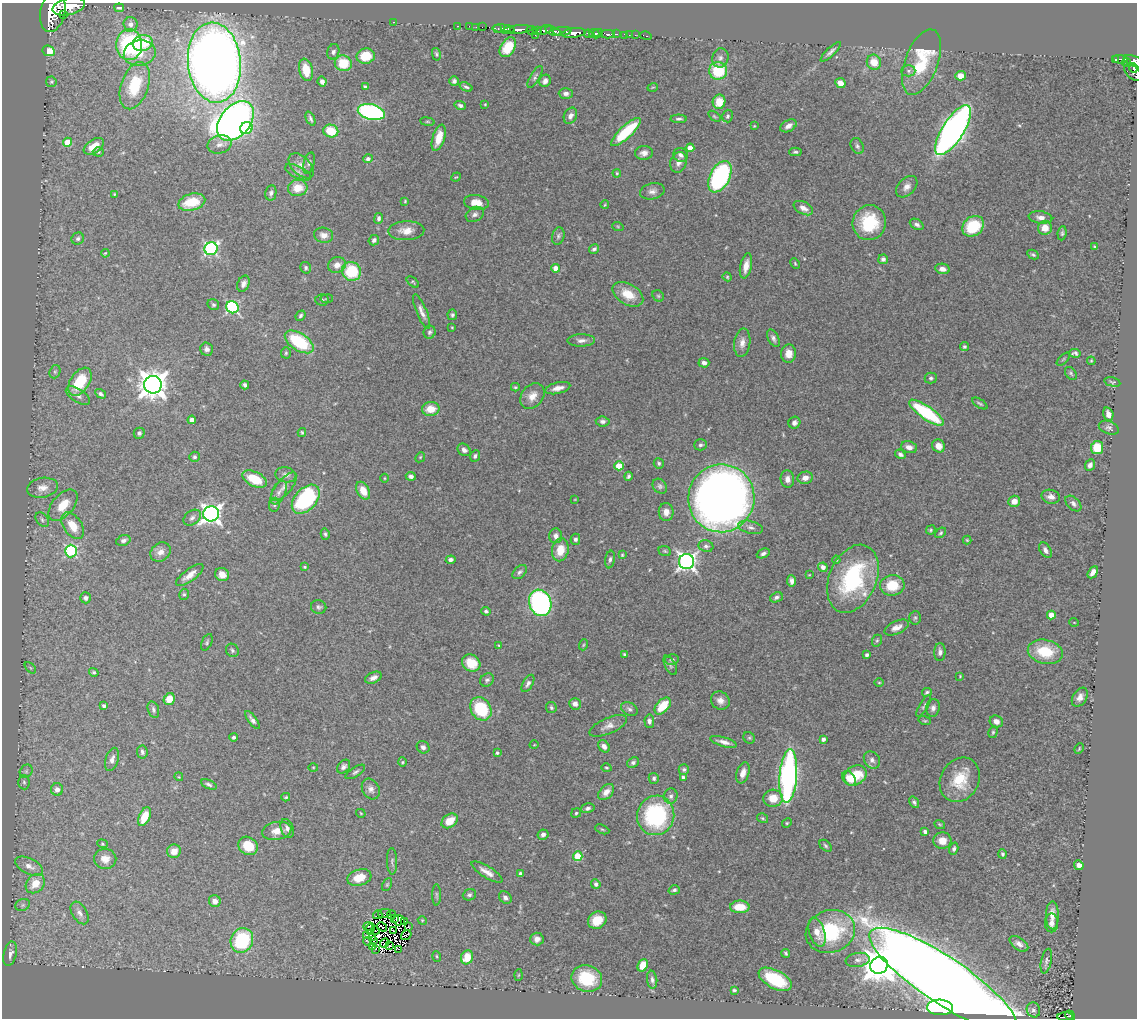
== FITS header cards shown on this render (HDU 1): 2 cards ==
NAXIS1  =                 1135
NAXIS2  =                 1016

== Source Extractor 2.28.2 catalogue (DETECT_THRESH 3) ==
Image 1135 x 1016 px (HDU 1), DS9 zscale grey, 1 PNG px = 1 image px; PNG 1139 x 1020 px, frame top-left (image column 1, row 1016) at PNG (2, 3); each listed source drawn as its Kron ellipse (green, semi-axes under 4 px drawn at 4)
Background 0.493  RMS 0.024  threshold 0.0734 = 3 sigma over >= 5 px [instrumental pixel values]
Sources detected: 438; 12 with non-positive FLUX_AUTO (blend fragments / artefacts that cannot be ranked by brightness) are neither listed nor drawn; the other 426 listed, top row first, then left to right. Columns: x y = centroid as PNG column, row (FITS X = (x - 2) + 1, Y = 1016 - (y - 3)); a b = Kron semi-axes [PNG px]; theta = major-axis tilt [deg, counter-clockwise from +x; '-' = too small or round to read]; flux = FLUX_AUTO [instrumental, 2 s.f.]
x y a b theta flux
69 6 16 8 13 2100
119 8 5 3 - 2.7
53 12 20 12 78 4400
64 15 3 2 - 150
393 22 3 2 - 58
130 24 7 7 - 7.3
458 26 3 2 - 13
469 26 2 2 - 9.9
476 27 2 2 - 14
482 27 2 2 - 13
508 28 3 3 - 300
498 29 4 3 - 64
503 29 11 4 -6 640
518 29 15 3 5 890
531 30 5 3 - 65
537 30 4 3 - 120
544 30 8 4 20 240
553 31 8 4 -18 230
562 31 9 3 4 340
574 33 12 4 7 1100
598 33 5 2 - 260
588 34 4 3 - 190
594 34 6 4 -26 460
608 34 7 3 -2 140
616 34 3 2 - 68
535 35 2 2 - 10
625 35 4 3 - 27
629 35 3 2 - 5.2
635 35 2 2 - 7.4
646 36 6 3 -15 18
143 43 10 7 15 73
129 44 15 13 87 150
508 47 11 7 58 41
49 51 6 5 - 29
333 52 8 6 72 5.2
831 52 13 4 44 5.8
140 53 16 12 11 28
436 54 6 3 -77 2.3
366 56 9 7 11 41
720 58 9 8 - 7.3
1120 59 8 3 -5 200
1116 60 3 3 - 57
1134 61 11 5 -19 450
874 62 8 7 - 23
921 62 34 16 69 100
1127 62 4 3 - 110
214 63 40 26 -84 2900
343 63 8 8 - 45
1134 68 5 3 - 120
306 70 11 7 -76 33
718 71 9 9 - 72
908 71 7 5 0 4.3
1133 72 10 6 -45 170
960 76 5 4 - 18
535 77 12 5 60 4.2
454 81 4 4 - 4.4
545 81 6 5 - 7.1
51 82 5 5 - 2.2
322 82 5 4 - 6.3
840 83 5 5 - 15
135 86 24 13 71 70
365 87 4 3 - 2.4
466 87 7 4 -22 3.6
653 87 5 3 - 1.4
566 93 7 5 -1 5.8
719 102 7 6 - 30
485 104 3 2 - 1.3
460 105 5 4 - 4
371 112 14 7 -14 290
570 116 8 6 64 7.4
714 116 7 3 -36 2.1
728 116 6 5 - 3.3
310 118 7 4 -65 4.1
679 119 8 4 0 3.7
235 121 22 15 51 800
427 122 7 4 -8 2.1
754 126 3 2 - 1.2
788 126 9 5 30 8.9
246 128 6 6 - 54
953 130 29 10 58 1100
331 131 7 6 - 42
626 132 19 6 43 91
439 138 13 6 72 24
67 142 4 4 - 38
220 144 12 9 16 10
94 146 11 6 34 24
857 146 8 6 -62 4.2
690 148 4 4 - 18
98 152 5 4 - 2.4
795 152 6 4 -1 2.9
644 153 9 7 5 8.5
680 155 7 7 - 6.7
368 159 5 4 - 4.8
678 162 10 8 74 9.2
309 163 11 5 73 4.6
301 166 15 9 -46 14
298 172 14 6 -25 6.8
617 173 4 3 - 1.8
456 177 5 3 - 1.4
720 177 17 10 63 270
907 187 12 8 45 11
298 188 10 8 8 28
652 191 12 8 13 8.5
271 193 8 5 79 4.4
114 194 4 3 - 1.7
405 201 4 4 - 1.7
192 202 14 8 16 52
476 202 12 7 -8 18
605 205 4 3 - 1.6
803 208 10 6 -27 10
475 214 9 7 29 5.6
1040 217 12 6 -8 9.6
379 218 5 4 - 4.9
869 223 17 16 - 77
917 224 7 5 -31 5.6
973 226 12 9 38 77
618 227 6 3 -20 1.9
1045 228 7 7 - 20
406 231 18 9 2 18
1062 233 7 4 83 3.2
324 235 9 7 -15 11
558 236 9 6 73 4.2
78 239 6 6 - 4.3
374 240 5 5 - 4.9
1095 247 4 3 - 1.7
211 249 7 6 - 300
594 249 5 4 - 4.1
105 253 4 3 - 1.7
1033 255 6 4 -27 3.1
883 259 5 5 - 4.5
795 263 6 4 -64 2
337 265 9 8 - 13
746 266 13 5 78 13
306 268 6 5 - 3
556 268 4 4 - 20
942 269 7 5 -11 9.6
351 271 10 9 - 77
727 277 4 4 - 1.8
413 282 7 4 -39 2.1
243 284 8 6 65 7
628 294 17 10 -31 32
658 296 6 5 - 2.7
327 299 6 3 9 1.7
322 300 6 5 - 2.9
213 305 6 5 - 3.3
232 307 6 6 - 240
422 312 18 5 -68 10
452 315 5 5 - 3.5
300 316 5 4 - 3.4
452 327 3 2 - 1.5
430 332 6 6 - 3.8
773 338 9 5 -62 5.2
581 340 14 6 1 7.8
299 342 16 8 -33 110
742 343 14 8 82 12
964 347 4 4 - 2.8
207 349 6 6 - 6.1
286 353 5 5 - 2.7
1075 353 6 4 -5 3.5
789 354 9 7 88 16
1063 359 8 3 45 1.6
1091 361 4 3 - 1.8
704 363 5 5 - 6
55 372 7 5 70 2.9
1071 373 7 5 -51 2.9
931 378 6 5 - 3.5
80 382 15 9 56 60
1112 382 8 4 -13 2.6
153 385 9 9 - 2200
245 385 4 4 - 4.4
515 387 4 3 - 2.1
558 388 13 5 13 12
101 394 6 4 -31 3.9
78 396 14 6 -33 7.6
532 396 14 10 51 16
980 403 9 3 -32 2.7
431 409 9 7 3 24
926 413 20 6 -35 140
1108 414 7 5 -74 10
192 420 4 4 - 9.9
603 421 7 5 -7 4.8
794 423 6 5 - 5.7
1109 428 10 6 -20 4.8
302 432 4 3 - 2.4
139 433 6 5 - 4.5
701 445 6 5 - 4.2
939 446 7 6 - 12
909 447 8 6 -15 10
1097 448 6 6 - 42
464 450 7 5 -38 6.4
900 454 5 4 - 4.5
475 456 6 5 - 4
194 457 5 5 - 3.4
420 457 5 4 - 1.9
659 463 5 5 - 3
1090 465 6 4 66 7.3
619 466 4 4 - 50
286 475 10 7 -12 7.5
411 476 5 4 - 5.9
628 476 4 3 - 3.6
384 478 4 3 - 1.4
805 478 7 6 - 10
255 479 13 7 -25 52
787 479 8 6 -84 8.9
660 486 8 6 -49 4.3
284 487 17 7 50 11
42 488 15 10 10 16
363 491 9 6 -61 22
279 492 13 6 66 7.8
1051 497 9 7 -14 10
721 498 34 33 - 1800
306 499 17 10 48 180
575 499 3 2 - 1
1014 501 6 5 - 14
1073 504 9 6 -43 6
63 505 19 10 50 34
274 505 7 5 80 3.4
666 512 9 7 89 12
211 514 8 7 - 830
192 518 10 6 39 6.1
42 520 8 5 -52 4.4
73 526 15 9 -56 30
751 527 13 6 -13 7.5
931 530 5 3 - 2.3
941 533 6 4 42 2.5
325 534 6 4 -77 3.3
556 536 7 6 - 7.3
575 539 5 5 - 4.4
123 540 7 5 18 5
967 540 4 4 - 2
706 546 7 6 - 4.9
560 550 11 8 79 29
1045 550 8 5 -59 5.9
71 551 6 6 - 180
665 551 6 5 - 2.5
160 552 11 9 36 12
763 553 7 4 23 5
622 555 4 4 - 1.9
610 559 9 4 80 4.2
451 560 5 4 - 5.2
836 560 4 4 - 2.1
686 562 7 7 - 700
305 567 3 3 - 2
823 567 5 4 - 8.3
520 572 8 5 42 4.4
1093 572 7 4 59 10
190 575 16 6 37 14
222 575 7 6 - 16
809 575 3 2 - 1.1
853 579 35 23 67 180
792 581 5 4 - 6.5
892 585 12 10 7 46
184 594 6 4 76 2.5
776 597 6 4 22 4.1
86 598 5 5 - 5.6
540 603 13 11 -70 370
319 607 7 7 - 4.1
486 611 5 4 - 3.6
1051 615 4 4 - 23
915 618 7 5 87 3.1
1074 622 5 3 - 1.2
897 627 13 6 24 12
877 641 6 5 - 2.3
207 642 9 5 65 3
583 645 5 3 - 1.9
499 646 4 3 - 1.4
232 650 7 6 - 4.2
940 652 9 5 89 5.9
1045 652 18 12 -12 63
624 654 4 3 - 2.4
867 655 4 3 - 4.5
672 660 7 5 12 4.4
471 663 9 8 - 33
670 665 10 5 -61 4.1
30 668 7 4 -46 2.8
94 672 5 4 - 2.6
960 676 4 3 - 1.5
373 678 9 5 24 7.4
487 680 7 6 - 4.2
879 682 5 3 - 1.6
528 683 9 5 60 5.1
927 692 5 3 - 2.7
1080 697 10 7 58 9.5
169 699 6 5 - 23
720 701 10 8 -39 10
575 704 6 5 - 7.1
104 706 4 3 - 4.6
663 706 10 6 48 46
924 706 12 4 59 3.3
551 708 6 5 - 3.4
933 708 9 6 79 6.9
481 709 12 10 -56 90
629 709 9 6 -32 5
153 710 8 5 -73 4.3
252 720 11 4 -53 6.1
649 721 6 5 - 5.8
925 721 6 4 -17 2.1
996 721 6 5 - 9.9
608 726 20 8 23 12
993 732 6 4 75 2.4
234 737 4 4 - 4
749 738 6 5 - 2.8
823 739 4 4 - 6.5
724 742 14 4 -16 9.5
534 745 4 3 - 1.1
604 746 7 5 -50 6.7
423 747 7 6 - 6.1
1079 749 6 3 64 1.6
142 752 6 5 - 4.2
497 753 3 3 - 3
112 759 12 6 72 8.8
872 760 9 7 -52 6.8
402 762 4 4 - 1.9
633 763 6 5 - 4.1
313 767 5 3 - 1.5
344 767 8 5 50 5.2
606 768 5 4 - 2.2
684 769 5 5 - 3.3
26 771 7 6 - 4
355 772 11 5 32 4.3
743 773 11 6 71 13
855 775 12 9 32 59
788 776 27 8 85 540
179 777 4 3 - 1.4
683 777 4 3 - 3.6
654 778 5 5 - 3.9
849 778 8 6 -55 18
960 780 23 19 60 55
24 782 7 6 - 3.5
209 784 8 4 -24 4.5
57 789 6 6 - 9.5
371 789 11 8 -61 8.6
606 792 9 6 44 11
671 796 8 6 77 5.4
286 797 4 3 - 2
773 798 9 8 - 25
914 802 6 4 -57 3.8
588 808 7 4 14 4.7
361 813 5 3 - 1.6
576 813 5 4 - 2.5
656 815 20 18 71 190
144 817 10 5 66 34
762 818 6 4 -34 2.2
450 821 9 6 35 27
787 823 5 4 - 2
940 824 6 3 -20 1.7
287 828 9 6 -69 6.8
602 829 7 4 -23 2.4
277 831 15 9 10 19
925 832 4 3 - 4.7
543 835 5 5 - 5.4
942 841 9 8 - 20
102 844 5 4 - 1.7
248 846 10 8 -35 40
825 846 7 4 -42 3
954 849 6 4 74 4
174 851 7 6 - 17
1002 854 5 4 - 3.1
578 856 4 4 - 69
105 859 11 10 - 14
392 861 13 5 -89 4.2
1079 865 5 4 - 6.6
29 866 15 8 -26 13
487 872 18 5 -32 13
521 874 4 4 - 5.6
359 878 12 8 16 27
35 884 11 8 47 28
596 884 5 4 - 4.7
387 885 7 4 63 2.3
674 890 6 4 17 3.6
436 895 11 4 -89 3.5
469 895 7 5 22 3.7
505 898 7 5 -45 7.2
215 901 6 6 - 9.7
23 905 7 5 22 4
740 907 10 6 0 33
80 913 12 7 -58 8.9
384 913 6 2 11 2.8
378 915 4 2 - 1.3
391 915 4 2 - 0.57
1052 915 14 6 -90 16
394 918 3 2 - 1.8
399 920 6 5 - 0.56
422 920 4 3 - 1.5
597 920 10 8 34 26
405 922 3 2 - 0.65
1051 923 9 6 -90 9.1
368 926 5 3 - 0.83
382 927 5 2 - 2.3
408 927 3 2 - 1.9
370 929 6 3 64 1.9
375 931 4 2 - 0.83
394 931 3 2 - 0.8
830 931 25 21 20 140
817 932 15 7 -72 16
367 935 3 3 - 8.8
406 935 6 2 33 3.3
372 937 4 2 - 2.4
537 939 7 6 - 9.1
242 940 13 11 63 130
368 941 4 2 - 1.3
374 941 4 2 - 1.2
385 943 5 3 - 0.65
1019 944 10 6 -35 9
389 945 3 2 - 4
372 946 3 2 - 11
376 949 3 2 - 0.37
399 949 3 2 - 4.1
786 953 4 3 - 2.7
10 954 12 6 77 8.9
437 956 5 3 - 1.7
467 957 7 6 - 29
858 960 12 7 8 7.3
1046 961 12 5 78 5
643 965 6 5 - 22
879 965 9 8 - 3100
518 975 5 3 - 1.5
587 978 16 13 -20 70
775 979 18 9 -28 77
652 980 9 5 -83 4.8
943 980 87 23 -34 7600
734 990 3 3 - 2.3
940 1007 13 7 -3 430
1033 1010 7 6 - 6
1070 1016 5 4 - 86
1065 1017 8 3 3 78
At the frame edge (FLAGS 8, measured only in part): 4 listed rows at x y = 69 6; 53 12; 1134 61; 1133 72
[12 non-positive-flux detections neither listed nor drawn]